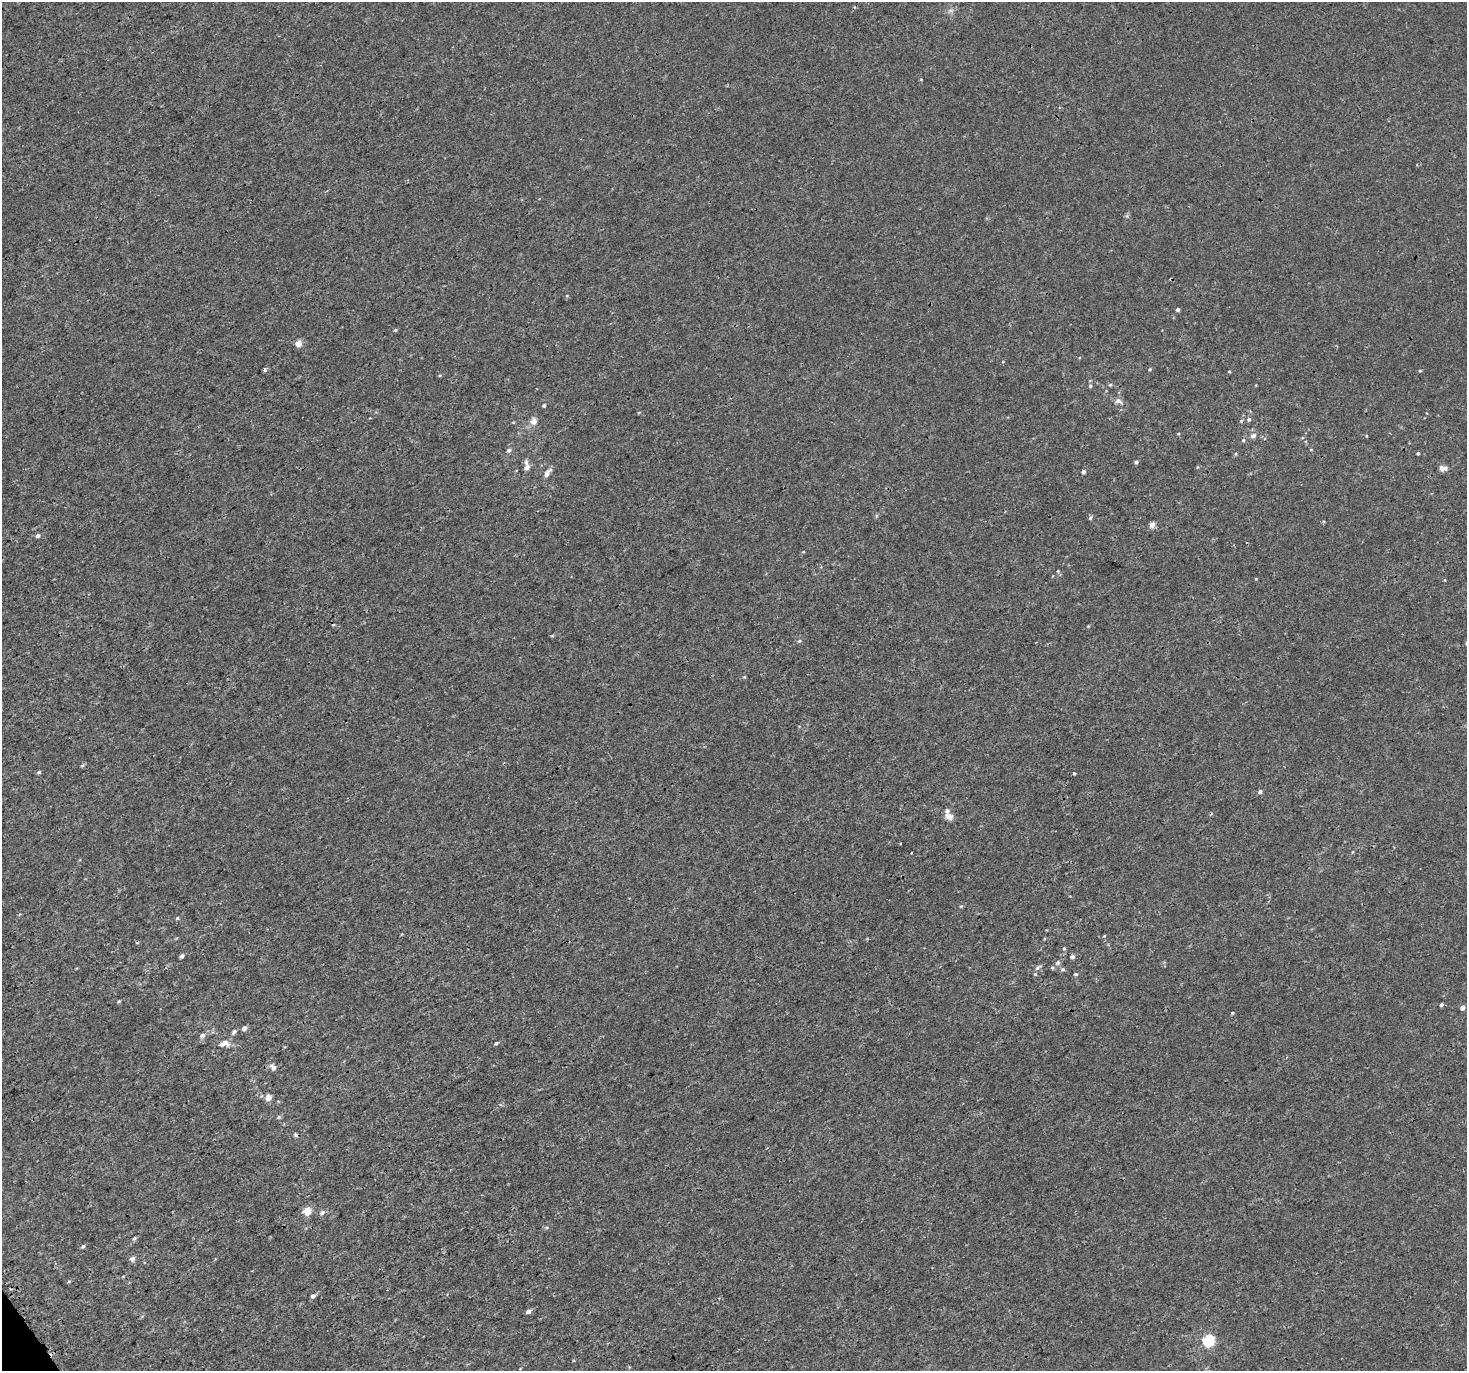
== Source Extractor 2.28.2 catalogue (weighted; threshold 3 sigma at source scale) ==
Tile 7 of 4 x 4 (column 3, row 2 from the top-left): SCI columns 3083-4547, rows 2976-4344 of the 6079 x 5980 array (HDU 1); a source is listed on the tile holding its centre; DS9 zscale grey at full resolution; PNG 1469 x 1373 px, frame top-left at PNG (2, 2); no overlay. Shown black and unused: <1% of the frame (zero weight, under 3 of 4 exposures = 5% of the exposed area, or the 3 px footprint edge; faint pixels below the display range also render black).
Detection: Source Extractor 2.28.2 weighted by HDU 2 'WHT'; one run over the whole footprint, this tile lists its part. Background 6.68e-04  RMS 0.0014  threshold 0.00613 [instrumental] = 3 sigma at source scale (4.5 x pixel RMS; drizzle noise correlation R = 1.50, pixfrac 1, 0.0396/0.0396 arcsec/px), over >= 5 px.
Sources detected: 75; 2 cosmic-ray / hot-pixel residue — not listed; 1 inside a brighter listed object's ellipse — not listed separately; the other 72 listed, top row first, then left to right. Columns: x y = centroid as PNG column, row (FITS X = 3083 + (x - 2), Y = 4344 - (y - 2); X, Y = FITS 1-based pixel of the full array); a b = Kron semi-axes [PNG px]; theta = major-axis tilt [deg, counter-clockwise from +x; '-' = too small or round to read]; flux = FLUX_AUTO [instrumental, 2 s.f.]
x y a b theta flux
921 79 4 2 - 0.11
1178 310 4 4 - 0.24
395 330 5 4 - 0.15
298 343 4 4 - 1.9
1150 369 4 4 - 0.14
264 370 4 3 - 0.25
1420 371 5 3 - 0.13
1229 372 4 2 - 0.11
440 375 5 3 - 0.12
1110 385 5 4 - 0.16
1090 386 4 4 - 0.17
1118 401 9 7 -19 0.52
544 406 5 4 - 0.2
1249 419 5 5 - 0.24
534 421 7 7 - 0.88
1253 436 9 6 24 0.47
509 450 6 5 - 0.28
1311 450 5 3 - 0.1
1418 453 4 4 - 0.17
1136 462 4 4 - 0.29
527 467 8 6 65 0.77
1197 467 4 3 - 0.093
1444 468 10 6 5 0.72
1083 472 4 4 - 0.4
547 473 12 5 55 0.68
877 516 5 4 - 0.17
1090 518 5 5 - 0.23
1152 525 5 5 - 0.84
38 536 6 5 - 0.3
803 552 5 3 - 0.096
1058 571 4 3 - 0.11
1445 580 4 3 - 0.096
799 641 5 5 - 0.19
744 677 4 4 - 0.13
82 766 5 3 - 0.15
39 772 5 5 - 0.18
1074 773 4 3 - 0.21
1260 792 6 5 - 0.24
948 816 11 7 -27 0.85
912 853 3 3 - 0.19
961 906 5 4 - 0.12
177 918 5 4 - 0.15
1104 936 4 3 - 0.1
1064 948 5 4 - 0.17
182 956 4 3 - 0.33
1072 957 4 4 - 0.41
1057 963 7 6 - 0.33
1038 967 11 5 34 0.33
1063 969 5 5 - 0.23
1035 974 4 4 - 0.14
1076 974 5 4 - 0.17
119 1001 5 3 - 0.14
1441 1005 4 4 - 0.24
1462 1008 4 4 - 0.58
1232 1013 4 3 - 0.13
244 1028 6 5 - 0.47
234 1031 6 5 - 0.32
202 1035 6 6 - 0.46
225 1043 15 9 8 0.96
496 1043 5 4 - 0.2
273 1067 9 6 -38 0.57
268 1098 6 5 - 0.92
279 1117 5 5 - 0.17
307 1211 5 5 - 2.7
322 1213 7 6 - 0.41
134 1238 6 4 48 0.22
83 1246 5 4 - 0.21
132 1259 5 5 - 0.54
69 1281 5 3 - 0.14
313 1296 5 4 - 0.41
528 1312 6 5 - 0.42
1209 1341 6 5 - 14
Overlapping masked pixels (flux is a lower limit): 1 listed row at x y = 1249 419